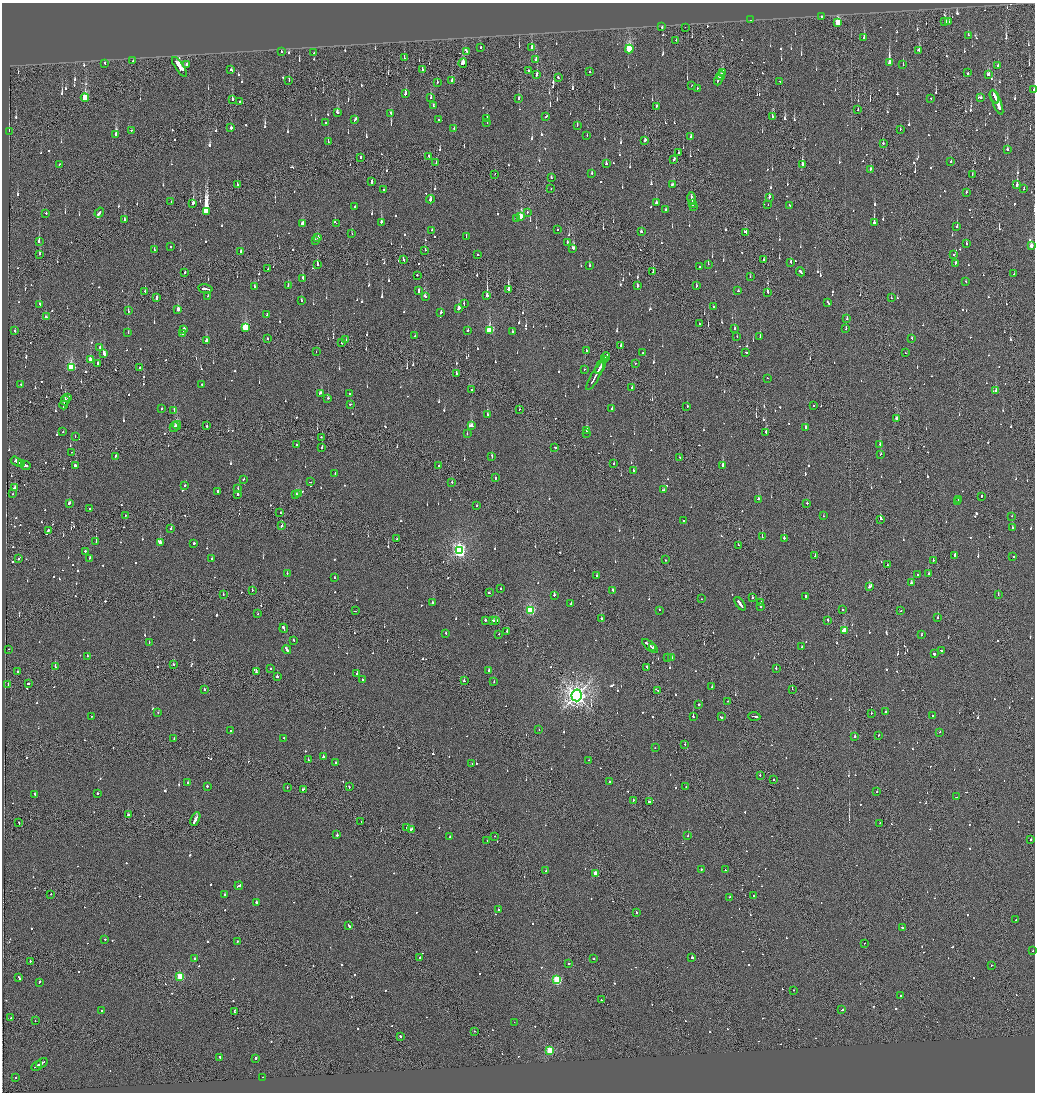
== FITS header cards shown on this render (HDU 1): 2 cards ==
NAXIS1  =                 2065
NAXIS2  =                 2180

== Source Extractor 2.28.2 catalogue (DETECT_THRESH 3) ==
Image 2065 x 2180 px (HDU 1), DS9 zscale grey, zoomed out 1/2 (1 PNG px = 2 x 2 image px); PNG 1037 x 1094 px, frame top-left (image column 1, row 2179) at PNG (2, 3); each listed source drawn as its Kron ellipse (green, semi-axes under 4 px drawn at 4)
Background -0.14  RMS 0.067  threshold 0.202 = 3 sigma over >= 5 px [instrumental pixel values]
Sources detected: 1359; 56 cannot appear on this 1/2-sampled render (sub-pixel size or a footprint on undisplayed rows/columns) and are neither listed nor drawn; of the other 1303, the 500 brightest by FLUX_AUTO listed and drawn (803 fainter detections omitted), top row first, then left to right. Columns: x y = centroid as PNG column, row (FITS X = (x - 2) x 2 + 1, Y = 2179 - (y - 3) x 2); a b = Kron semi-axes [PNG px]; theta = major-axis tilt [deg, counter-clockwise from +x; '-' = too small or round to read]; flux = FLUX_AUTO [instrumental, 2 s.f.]
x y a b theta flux
821 17 2 1 - 110
751 20 2 2 - 140
945 21 3 2 - 940
949 22 2 2 - 92
838 23 3 3 - 780
662 27 2 2 - 150
685 27 2 1 - 170
968 35 2 2 - 93
864 38 3 2 - 250
676 40 2 1 - 110
480 47 3 2 - 120
532 47 2 2 - 340
629 49 4 3 - 1100
919 50 3 2 - 140
281 51 2 2 - 91
466 51 2 2 - 100
314 53 2 2 - 110
404 58 3 1 - 100
536 59 3 2 - 96
133 61 2 2 - 88
105 63 2 2 - 140
463 63 5 3 - 500
889 63 3 2 - 3100
187 64 3 2 - 280
903 65 2 2 - 140
998 65 2 2 - 600
179 67 11 3 -56 1200
231 70 3 2 - 97
422 70 2 2 - 100
528 70 2 2 - 87
590 72 2 2 - 670
722 72 2 2 - 250
968 73 2 2 - 110
537 74 3 1 - 450
721 75 5 2 - 380
988 75 4 3 - 120
558 77 2 2 - 170
289 80 3 1 - 150
452 80 3 2 - 120
718 80 5 2 - 360
780 81 3 2 - 110
437 82 3 1 - 160
692 85 2 2 - 170
697 88 2 1 - 260
1034 90 2 1 - 240
405 94 2 2 - 180
980 97 4 2 - 380
994 97 7 2 -67 640
85 98 4 3 - 850
431 98 2 2 - 280
931 98 2 2 - 120
232 99 3 2 - 120
518 99 4 2 - 170
240 101 2 2 - 140
997 102 13 2 -67 1400
433 106 3 2 - 190
656 107 4 2 - 250
858 110 2 2 - 130
337 112 3 3 - 110
391 113 2 2 - 100
773 116 3 3 - 160
546 117 3 2 - 200
487 118 2 2 - 460
355 120 4 2 - 270
438 120 2 2 - 92
326 122 2 2 - 160
487 122 2 2 - 100
577 125 2 2 - 190
231 128 2 2 - 1100
454 129 2 2 - 140
900 129 2 2 - 110
131 130 2 2 - 92
9 131 2 1 - 140
116 134 3 2 - 320
587 135 2 2 - 110
691 137 3 2 - 230
645 141 3 2 - 780
328 142 2 1 - 150
883 143 2 2 - 96
1007 150 2 2 - 190
678 153 2 2 - 94
429 156 3 2 - 190
360 157 2 2 - 600
674 160 3 2 - 360
951 161 2 2 - 160
436 163 2 1 - 110
59 164 2 2 - 130
606 164 2 2 - 150
802 164 3 1 - 2100
870 169 3 2 - 180
592 173 3 2 - 110
495 174 2 1 - 90
972 174 2 2 - 100
551 177 2 2 - 94
371 181 4 2 - 250
673 184 4 2 - 170
237 185 2 2 - 96
1017 185 3 2 - 900
551 189 2 1 - 120
1024 189 2 2 - 140
383 190 2 2 - 160
966 192 2 2 - 150
769 197 2 2 - 730
692 198 6 2 -77 690
430 199 4 2 - 310
171 202 2 1 - 93
193 203 3 2 - 1100
656 203 2 2 - 130
693 203 3 2 - 390
768 204 2 2 - 95
790 205 2 2 - 130
355 206 2 2 - 110
693 207 2 2 - 170
665 209 2 2 - 150
206 212 4 3 - 27000
527 212 2 2 - 120
46 213 2 2 - 96
99 213 5 2 - 310
521 216 4 2 - 360
516 218 3 2 - 160
124 220 2 2 - 120
381 222 2 2 - 810
302 223 3 2 - 220
336 223 2 1 - 190
874 223 3 2 - 650
957 227 2 2 - 490
557 229 2 2 - 91
432 230 2 2 - 94
641 232 3 2 - 94
746 233 2 2 - 150
352 234 2 1 - 110
318 237 3 2 - 120
466 237 2 1 - 140
315 241 2 2 - 96
39 242 3 2 - 300
567 242 2 2 - 190
966 243 2 2 - 220
1031 246 3 2 - 170
170 247 2 2 - 130
573 248 3 3 - 500
154 250 2 2 - 140
425 250 2 2 - 110
241 252 2 2 - 87
39 254 2 2 - 540
478 255 2 1 - 290
953 255 2 2 - 91
403 259 2 1 - 210
764 260 2 2 - 120
791 262 3 2 - 150
955 263 2 2 - 390
708 264 2 2 - 240
317 265 3 2 - 640
589 266 3 2 - 120
699 267 2 2 - 100
268 269 2 1 - 320
185 272 2 2 - 310
653 272 2 2 - 350
800 272 4 2 - 230
1014 274 2 2 - 140
417 275 2 2 - 190
750 277 2 2 - 120
303 278 2 2 - 250
966 281 2 2 - 110
288 285 2 2 - 120
254 286 2 2 - 96
637 286 2 2 - 580
696 286 2 2 - 120
205 289 7 2 -9 430
508 289 3 2 - 740
418 291 3 2 - 180
738 291 2 2 - 120
145 292 2 1 - 300
768 292 3 2 - 160
487 295 2 1 - 5200
208 296 2 2 - 90
425 296 4 2 - 210
156 298 3 2 - 110
891 298 2 1 - 140
301 301 2 2 - 150
827 302 3 2 - 250
464 303 3 2 - 140
40 304 2 2 - 160
713 306 2 2 - 300
178 309 3 2 - 140
459 309 3 2 - 630
128 311 3 2 - 140
441 312 2 2 - 270
267 314 2 2 - 120
46 317 2 2 - 150
847 319 2 2 - 220
699 324 2 1 - 94
245 328 3 3 - 790
735 328 2 2 - 420
183 329 2 2 - 940
846 329 2 2 - 120
490 330 3 3 - 1100
15 331 2 2 - 120
468 331 2 2 - 220
512 332 2 2 - 97
128 333 2 2 - 140
183 334 2 2 - 150
415 336 3 2 - 140
737 337 2 2 - 120
760 337 2 2 - 90
912 338 2 2 - 140
267 339 2 2 - 110
346 340 2 1 - 95
207 341 2 2 - 250
342 343 2 2 - 340
621 345 2 2 - 140
100 347 2 2 - 260
316 351 2 1 - 93
587 351 2 2 - 92
642 352 3 2 - 180
746 352 3 2 - 210
906 353 2 1 - 140
104 354 3 2 - 430
606 356 4 2 - 310
90 360 3 2 - 130
604 360 4 2 - 390
98 363 2 2 - 210
635 363 2 2 - 93
601 366 8 2 60 640
140 367 2 2 - 220
71 368 4 3 - 950
584 369 2 2 - 250
456 374 3 1 - 180
595 376 16 2 60 1000
767 378 2 2 - 92
21 384 2 2 - 110
202 384 2 2 - 100
632 388 3 1 - 190
471 389 2 1 - 120
996 391 3 3 - 260
321 393 4 2 - 200
350 393 2 2 - 230
68 398 3 2 - 500
328 398 2 2 - 120
65 400 5 2 - 330
351 404 2 1 - 280
63 405 4 1 - 250
687 406 2 2 - 89
814 406 2 2 - 150
161 408 2 2 - 97
520 409 2 1 - 120
612 409 2 2 - 180
174 410 2 2 - 210
487 415 2 2 - 150
897 418 3 2 - 170
177 425 4 2 - 270
207 426 2 2 - 260
471 426 3 3 - 460
174 427 5 2 - 210
805 427 2 2 - 280
587 431 3 2 - 270
63 432 2 2 - 100
586 433 2 1 - 330
766 433 3 2 - 220
467 434 2 2 - 120
75 436 2 2 - 97
321 437 2 1 - 93
880 444 2 2 - 180
296 445 2 2 - 330
322 447 2 2 - 520
555 447 3 2 - 140
72 452 2 1 - 97
880 454 3 2 - 92
115 456 3 2 - 180
492 456 3 2 - 230
679 457 2 2 - 110
17 461 6 2 -33 580
21 464 3 2 - 300
614 464 2 2 - 160
26 465 5 2 - 380
723 465 2 2 - 650
75 466 2 2 - 1700
438 466 2 1 - 98
633 470 2 2 - 97
335 474 3 2 - 150
495 478 3 2 - 95
243 479 2 2 - 110
310 482 2 2 - 87
452 482 2 2 - 160
185 485 2 2 - 150
14 488 3 2 - 160
238 489 2 2 - 160
663 490 3 2 - 150
218 491 2 2 - 360
13 494 2 2 - 110
238 494 2 2 - 230
296 494 3 2 - 280
299 494 3 2 - 380
981 496 2 1 - 190
759 499 3 2 - 160
959 500 2 2 - 230
957 502 2 2 - 120
69 503 2 2 - 340
807 503 2 2 - 93
477 506 2 2 - 92
90 508 2 2 - 98
280 513 2 2 - 100
125 515 2 2 - 98
823 516 2 2 - 160
1012 516 2 2 - 160
880 519 2 2 - 740
683 521 2 2 - 110
282 526 2 2 - 210
1012 527 2 2 - 210
171 528 2 2 - 95
48 530 3 2 - 230
762 537 2 2 - 350
784 538 2 2 - 470
397 539 2 2 - 120
96 541 2 1 - 150
160 543 2 2 - 360
194 543 2 2 - 280
738 545 2 1 - 120
459 550 4 4 - 3900
85 551 2 2 - 110
955 555 2 2 - 100
815 556 3 1 - 97
1013 557 2 2 - 310
90 558 2 2 - 160
19 559 2 2 - 270
212 559 2 2 - 150
665 560 2 2 - 160
933 560 2 2 - 130
887 565 2 2 - 120
287 573 2 2 - 190
928 574 2 2 - 250
918 575 2 2 - 120
596 576 2 2 - 92
334 577 2 2 - 120
911 583 2 2 - 130
870 586 4 2 - 200
501 588 2 2 - 160
252 590 2 1 - 120
613 590 2 2 - 130
489 593 3 2 - 160
223 594 2 1 - 120
998 594 2 1 - 110
554 595 2 2 - 650
806 597 4 2 - 150
753 598 2 2 - 120
701 599 2 1 - 87
761 602 2 2 - 90
433 603 2 2 - 650
571 603 2 2 - 96
740 604 8 2 -54 610
761 606 2 2 - 460
530 610 3 3 - 1300
659 610 2 2 - 100
842 610 2 2 - 190
355 611 2 1 - 95
900 611 2 2 - 130
257 614 2 2 - 120
938 618 2 2 - 200
601 619 2 1 - 460
485 620 2 2 - 250
493 620 3 2 - 180
496 620 3 2 - 260
828 620 2 1 - 180
284 628 4 2 - 340
507 631 2 2 - 140
844 631 3 2 - 340
446 633 3 2 - 120
499 634 2 2 - 95
921 635 3 2 - 100
293 640 2 2 - 120
149 643 2 2 - 97
650 646 10 2 -39 620
802 647 2 1 - 100
653 648 4 2 - 370
9 649 2 1 - 130
287 650 4 2 - 350
941 650 3 2 - 120
934 654 2 2 - 610
87 656 2 2 - 110
672 657 2 2 - 120
668 658 2 2 - 100
173 664 2 2 - 88
55 667 2 2 - 230
647 667 3 2 - 150
776 668 3 2 - 110
270 669 2 2 - 92
489 671 2 2 - 850
18 672 2 2 - 98
256 672 2 1 - 1000
357 674 2 2 - 320
277 677 2 2 - 510
363 679 2 2 - 110
464 681 2 2 - 91
494 682 2 2 - 140
8 684 2 1 - 100
28 684 2 2 - 110
712 687 2 1 - 110
792 689 2 2 - 90
205 690 2 2 - 110
657 690 3 2 - 440
576 695 6 5 - 9700
728 701 2 2 - 140
699 704 2 2 - 520
158 712 2 2 - 130
886 712 2 2 - 480
871 713 2 2 - 92
91 716 2 1 - 87
693 716 3 2 - 180
754 716 6 2 -4 310
932 716 2 2 - 97
721 717 3 2 - 180
539 730 2 2 - 96
231 731 2 2 - 120
940 732 2 2 - 120
878 735 2 2 - 210
855 736 2 2 - 370
283 738 2 2 - 110
174 739 2 2 - 93
685 745 2 1 - 260
655 748 2 2 - 91
323 757 2 2 - 570
308 760 2 2 - 240
589 760 2 2 - 91
336 763 2 2 - 120
472 764 2 2 - 230
760 775 2 2 - 150
774 779 2 2 - 140
610 782 3 2 - 400
188 783 2 2 - 310
207 786 2 2 - 140
287 787 2 2 - 160
349 787 2 2 - 97
686 787 2 1 - 140
303 789 2 2 - 150
877 792 2 1 - 140
97 793 2 2 - 480
35 794 2 2 - 130
956 797 2 1 - 110
633 800 2 1 - 250
649 802 3 2 - 220
128 815 2 2 - 290
195 819 7 2 63 820
361 822 2 1 - 190
19 823 2 1 - 110
880 823 2 1 - 89
407 827 2 2 - 90
412 829 3 2 - 320
337 835 2 2 - 490
495 836 2 1 - 100
688 836 2 2 - 270
450 837 2 2 - 87
1031 839 2 2 - 200
487 840 2 1 - 91
701 869 2 2 - 120
725 870 2 1 - 280
546 871 2 2 - 140
595 873 3 2 - 310
239 886 4 2 - 270
51 894 2 1 - 180
225 895 2 2 - 630
753 896 2 2 - 99
730 897 2 2 - 120
256 903 2 2 - 590
498 910 2 2 - 200
636 912 3 2 - 160
1016 920 2 2 - 170
349 926 3 2 - 230
902 927 2 2 - 100
105 939 2 2 - 150
237 941 2 2 - 91
864 943 2 2 - 89
1033 951 2 2 - 250
420 957 2 2 - 190
195 958 2 2 - 240
692 958 2 2 - 340
593 959 2 2 - 110
30 961 2 2 - 100
569 963 2 2 - 120
991 965 2 2 - 750
180 976 3 3 - 650
19 977 4 2 - 360
557 980 3 3 - 1200
39 982 2 2 - 210
794 990 2 2 - 200
900 995 2 2 - 100
601 1000 2 2 - 88
842 1010 3 2 - 180
101 1011 2 2 - 100
234 1012 3 2 - 190
11 1018 2 2 - 220
35 1021 2 1 - 240
514 1022 2 2 - 90
475 1031 2 2 - 87
400 1036 2 2 - 100
550 1050 3 3 - 850
220 1057 2 2 - 160
255 1058 2 2 - 360
42 1063 6 2 32 400
37 1066 6 2 33 640
15 1077 2 2 - 100
262 1077 2 2 - 150
At the frame edge (FLAGS 8, measured only in part): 1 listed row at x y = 1034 90
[803 fainter detections neither listed nor drawn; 56 sub-pixel or undisplayed-footprint detections neither listed nor drawn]